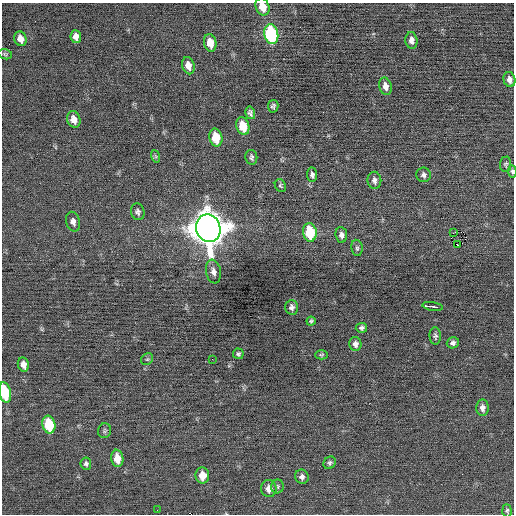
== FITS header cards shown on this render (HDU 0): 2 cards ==
NAXIS1  =                  512 / Axis length
NAXIS2  =                  512 / Axis length

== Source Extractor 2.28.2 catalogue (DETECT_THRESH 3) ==
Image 512 x 512 px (HDU 0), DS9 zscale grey, 1 PNG px = 1 image px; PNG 516 x 516 px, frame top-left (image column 1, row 512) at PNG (2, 3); each listed source drawn as its Kron ellipse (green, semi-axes under 4 px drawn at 4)
Background 3.43e-04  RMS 0.67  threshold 2.02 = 3 sigma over >= 5 px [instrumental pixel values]
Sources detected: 57; all 57 listed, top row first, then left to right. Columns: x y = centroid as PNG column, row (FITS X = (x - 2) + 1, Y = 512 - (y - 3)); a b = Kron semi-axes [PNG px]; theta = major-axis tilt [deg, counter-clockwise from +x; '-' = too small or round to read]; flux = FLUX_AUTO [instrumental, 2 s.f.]
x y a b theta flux
263 7 9 6 -67 540
271 34 10 7 -78 5700
76 37 6 5 - 230
20 39 7 6 - 320
411 40 8 6 -84 210
210 43 9 6 -78 600
5 54 7 5 -14 68
188 66 9 6 -73 350
509 80 7 6 - 210
385 86 9 6 -76 290
273 106 6 5 - 100
250 113 6 5 - 110
74 119 8 6 -72 360
243 126 9 6 -75 1000
216 138 9 6 -78 1100
155 156 6 4 -71 71
251 157 7 6 - 120
505 164 7 5 85 87
512 171 6 4 -85 120
312 175 7 5 -84 130
423 175 7 7 - 150
374 180 8 7 - 170
280 186 7 5 -63 82
138 212 8 6 -74 130
73 222 10 7 -74 210
208 228 14 12 -72 88000
310 232 9 7 -82 2000
454 232 3 2 - 38
341 235 8 6 -83 190
458 245 3 3 - 460
357 248 8 5 -81 97
213 271 12 7 -80 240
433 306 10 3 -8 970
292 307 7 6 - 180
311 321 4 4 - 77
361 328 6 5 - 120
435 336 8 5 -86 100
453 343 6 5 - 140
355 344 7 6 - 190
238 354 5 5 - 86
321 355 6 4 1 61
147 359 6 5 - 73
212 359 3 2 - 61
23 365 7 5 -79 250
5 392 10 6 -77 2000
482 408 8 6 -87 210
49 425 9 6 -78 1900
105 431 7 6 - 90
117 458 8 6 -82 590
330 463 7 5 46 100
86 464 6 5 - 110
202 475 8 7 - 610
302 477 7 6 - 170
277 486 7 6 - 89
269 489 8 8 - 330
157 510 2 2 - 22
507 511 6 4 -85 84
At the frame edge (FLAGS 8, measured only in part): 3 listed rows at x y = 263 7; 512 171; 5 392